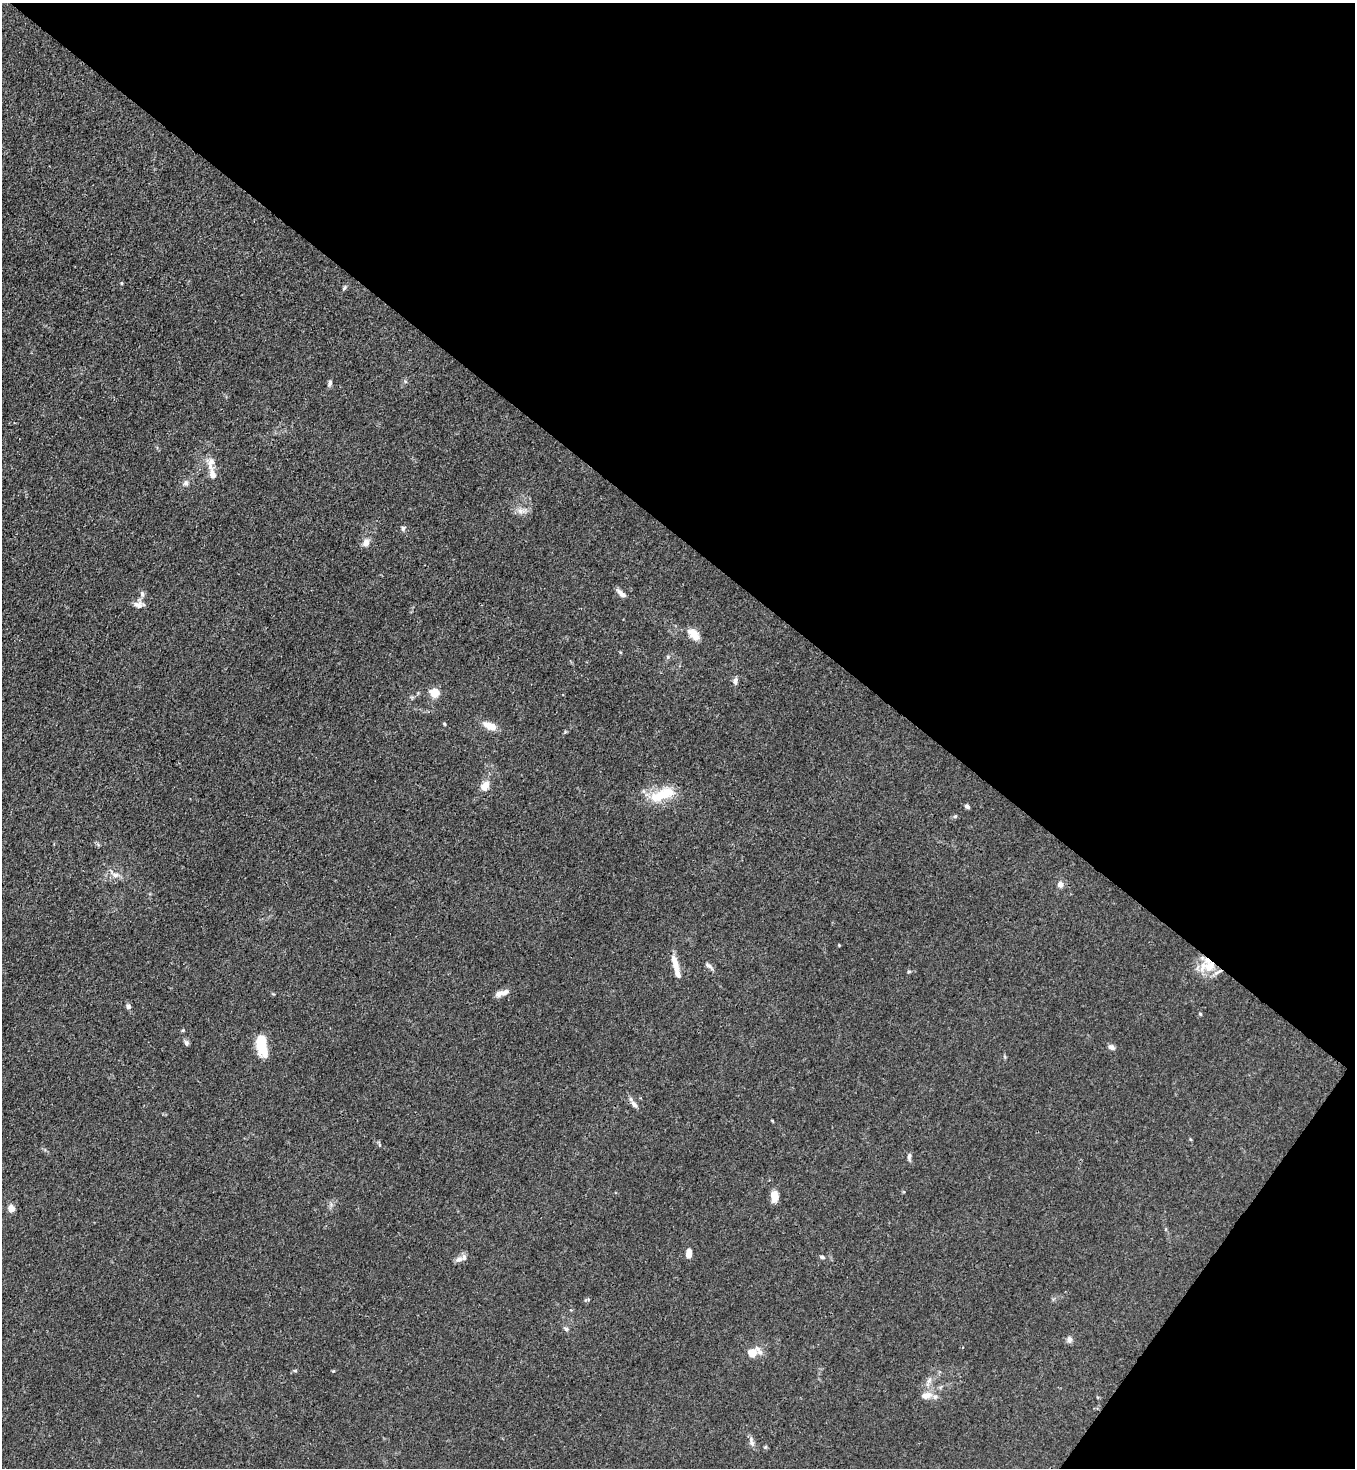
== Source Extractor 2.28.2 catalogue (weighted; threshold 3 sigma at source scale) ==
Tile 8 of 4 x 4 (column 4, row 2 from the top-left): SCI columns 4423-5775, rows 2989-4454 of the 6001 x 5978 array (HDU 1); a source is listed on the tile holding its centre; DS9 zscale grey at full resolution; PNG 1357 x 1470 px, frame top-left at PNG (2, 3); no overlay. Shown black and unused: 39% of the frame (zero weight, under 3 of 4 exposures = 7% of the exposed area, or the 3 px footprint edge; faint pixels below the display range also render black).
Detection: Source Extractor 2.28.2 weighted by HDU 2 'WHT'; one run over the whole footprint, this tile lists its part. Background 0.0197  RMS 0.0025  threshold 0.0114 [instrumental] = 3 sigma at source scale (4.5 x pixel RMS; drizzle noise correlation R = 1.50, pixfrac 1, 0.05/0.05 arcsec/px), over >= 5 px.
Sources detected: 54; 5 inside a brighter listed object's ellipse — not listed separately; the other 49 listed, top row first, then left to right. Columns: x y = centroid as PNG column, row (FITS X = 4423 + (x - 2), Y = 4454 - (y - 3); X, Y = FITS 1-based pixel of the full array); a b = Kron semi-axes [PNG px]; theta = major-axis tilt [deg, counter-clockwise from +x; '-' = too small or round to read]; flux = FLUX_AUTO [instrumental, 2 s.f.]
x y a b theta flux
121 283 5 3 - 0.25
344 288 7 4 59 0.47
330 383 8 5 71 0.77
210 463 19 11 -90 2.7
186 483 8 7 - 0.85
521 511 15 7 -1 1.7
403 528 7 6 - 0.59
366 543 10 8 67 1.7
621 594 13 5 -42 1.6
138 604 14 12 23 1.7
693 634 19 10 -42 3
735 681 9 6 80 0.91
435 693 7 7 - 5.3
444 724 4 3 - 0.27
489 726 15 8 -22 3.4
485 786 12 9 56 2.5
663 794 36 14 21 8.4
967 806 6 5 - 0.67
955 816 5 4 - 0.37
115 875 12 6 -5 1.5
1060 884 8 7 - 1.4
839 945 3 3 - 0.2
676 966 16 8 -72 2.2
709 966 13 5 -35 0.88
1208 966 26 16 11 6.2
909 971 6 4 1 0.33
502 993 18 6 16 1.9
128 1007 7 6 - 0.71
1200 1014 5 4 - 0.27
183 1030 5 4 - 0.28
186 1043 7 6 - 0.69
262 1046 22 10 -79 7.5
1111 1047 8 5 -23 1.1
634 1104 11 6 -52 1.2
379 1144 8 3 -77 0.34
909 1157 10 5 86 0.7
774 1197 13 7 -84 2.5
11 1209 7 6 - 2.2
689 1254 10 5 83 2.1
822 1257 7 5 -20 0.53
459 1259 11 7 18 1.2
587 1300 9 4 6 0.4
566 1329 7 6 - 0.67
1069 1339 8 6 -80 0.93
752 1353 8 5 15 8.2
295 1371 6 4 0 0.32
926 1396 16 10 9 2.4
751 1441 15 6 -76 1.2
765 1447 5 5 - 0.34
Overlapping masked pixels (flux is a lower limit): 1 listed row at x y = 1208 966